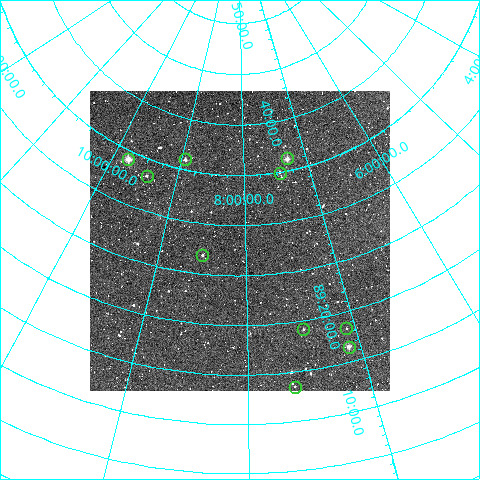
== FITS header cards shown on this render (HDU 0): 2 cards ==
NAXIS1  =                  300
NAXIS2  =                  300

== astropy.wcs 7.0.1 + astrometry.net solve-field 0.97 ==
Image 300 x 300 px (HDU 0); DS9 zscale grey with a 90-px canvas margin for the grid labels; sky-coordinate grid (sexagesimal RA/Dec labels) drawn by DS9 from the SOLVED WCS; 10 Tycho-2 reference stars matched to detected sources circled (green)
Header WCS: RA---TAN/DEC--TAN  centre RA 08:04:19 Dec +89:29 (121.08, +89.48 deg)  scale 6 arcsec/px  FOV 30.0' x 30.0'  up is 0 deg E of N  parity normal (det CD < 0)
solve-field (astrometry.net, Tycho-2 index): VERIFIED the header's WCS against the Tycho-2 star catalogue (verified at 2 index scales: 8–10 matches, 0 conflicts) and refined it, rather than solving blind
Solved WCS: RA---TAN-SIP/DEC--TAN-SIP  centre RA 08:04:10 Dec +89:29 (121.04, +89.48 deg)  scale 6.01 arcsec/px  FOV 30.1' x 29.9'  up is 0 deg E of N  parity normal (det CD < 0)
The solver's refit moves the header's centre by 2.5 arcsec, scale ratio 1.002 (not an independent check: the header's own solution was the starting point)
Tycho-2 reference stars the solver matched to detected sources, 10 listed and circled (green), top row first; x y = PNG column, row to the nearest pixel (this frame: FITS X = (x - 90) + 1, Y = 300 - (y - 91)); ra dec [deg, ICRS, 3 dp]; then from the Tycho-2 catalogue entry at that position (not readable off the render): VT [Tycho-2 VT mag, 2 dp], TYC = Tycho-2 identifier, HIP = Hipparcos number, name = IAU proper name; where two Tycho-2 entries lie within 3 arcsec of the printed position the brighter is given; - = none
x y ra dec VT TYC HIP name
287 158 109.548 +89.604 10.58 4630-45-1 - -
128 159 146.585 +89.569 9.07 4643-23-1 47953 -
185 159 134.079 +89.600 10.52 4643-53-1 - -
280 173 111.703 +89.581 11.40 4630-26-1 - -
147 176 141.498 +89.556 11.60 4643-20-1 - -
202 255 127.497 +89.448 11.91 4643-54-1 - -
346 328 106.186 +89.306 12.09 4630-41-1 - -
303 329 112.059 +89.319 11.56 4630-13-1 - -
349 347 106.505 +89.275 10.02 4630-2-1 - -
295 387 114.193 +89.225 11.73 4630-3-1 - -